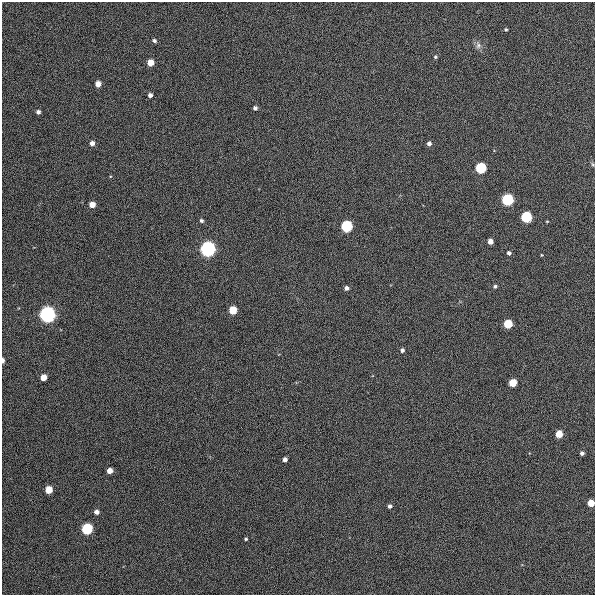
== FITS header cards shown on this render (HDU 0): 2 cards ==
NAXIS1  =                  593
NAXIS2  =                  593

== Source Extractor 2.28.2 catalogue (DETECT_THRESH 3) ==
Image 593 x 593 px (HDU 0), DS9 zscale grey, 1 PNG px = 1 image px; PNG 597 x 597 px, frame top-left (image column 1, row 593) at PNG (2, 2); no overlay
Background 1080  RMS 14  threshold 41.8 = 3 sigma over >= 5 px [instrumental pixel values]
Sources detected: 41; all 41 listed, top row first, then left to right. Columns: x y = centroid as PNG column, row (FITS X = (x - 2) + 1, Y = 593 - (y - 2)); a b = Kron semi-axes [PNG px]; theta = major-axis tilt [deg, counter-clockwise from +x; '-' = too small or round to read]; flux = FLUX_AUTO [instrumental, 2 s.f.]
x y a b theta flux
506 29 3 3 - 1100
154 41 5 4 - 2000
478 45 10 8 -75 3900
435 57 4 3 - 1200
150 63 5 5 - 15000
98 84 5 4 - 8600
150 95 4 4 - 3600
255 108 4 4 - 2800
38 112 4 4 - 2900
92 143 4 4 - 5100
429 143 5 4 - 3100
592 164 6 4 -70 1200
481 168 5 5 - 110000
507 200 5 5 - 170000
92 205 5 4 - 12000
526 217 5 5 - 120000
201 221 5 4 - 1800
346 226 5 5 - 150000
490 241 4 4 - 6800
208 249 6 6 - 620000
509 253 4 4 - 2600
541 255 4 3 - 650
495 286 4 4 - 1800
346 288 4 4 - 3500
233 310 5 5 - 31000
47 314 6 6 - 780000
508 324 5 5 - 42000
402 350 5 4 - 2300
3 360 4 2 - 3300
43 377 5 4 - 14000
513 383 5 5 - 26000
559 434 5 5 - 19000
582 453 4 4 - 2700
285 459 4 4 - 3600
109 471 4 4 - 9000
49 490 5 5 - 20000
591 503 5 5 - 16000
390 506 4 4 - 2300
96 512 4 4 - 4600
87 529 5 5 - 130000
246 539 3 3 - 1200
At the frame edge (FLAGS 8, measured only in part): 2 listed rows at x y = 3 360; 591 503

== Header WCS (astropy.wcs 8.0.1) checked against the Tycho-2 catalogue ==
Header WCS as astropy/WCSLIB reads it (applying the file's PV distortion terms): RA---TAN/DEC--TAN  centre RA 08:39:05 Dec +76:01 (129.77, +76.01 deg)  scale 1.01 arcsec/px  FOV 10.0' x 10.0'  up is +177 deg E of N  parity flipped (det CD > 0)
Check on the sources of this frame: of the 41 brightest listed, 3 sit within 2.0 arcsec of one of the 3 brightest Tycho-2 stars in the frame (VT <= 12.45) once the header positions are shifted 0.51 arcsec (0.16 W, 0.48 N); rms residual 0.73 arcsec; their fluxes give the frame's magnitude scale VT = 25.70 - 2.5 log10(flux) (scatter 0.26 mag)
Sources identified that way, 3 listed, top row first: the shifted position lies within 2.0 arcsec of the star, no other Tycho-2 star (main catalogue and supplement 1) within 4.0 arcsec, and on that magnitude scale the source's flux lands within +1.5 / -3 mag of the star's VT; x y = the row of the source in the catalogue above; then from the Tycho-2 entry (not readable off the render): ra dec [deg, ICRS J2000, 3 dp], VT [Tycho-2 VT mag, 2 dp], TYC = Tycho-2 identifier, HIP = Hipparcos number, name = IAU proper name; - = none
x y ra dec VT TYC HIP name
346 226 129.719 +75.990 12.45 4540-304-1 - -
208 249 129.878 +75.998 11.48 4540-300-1 - -
47 314 130.062 +76.018 10.97 4540-316-1 - -